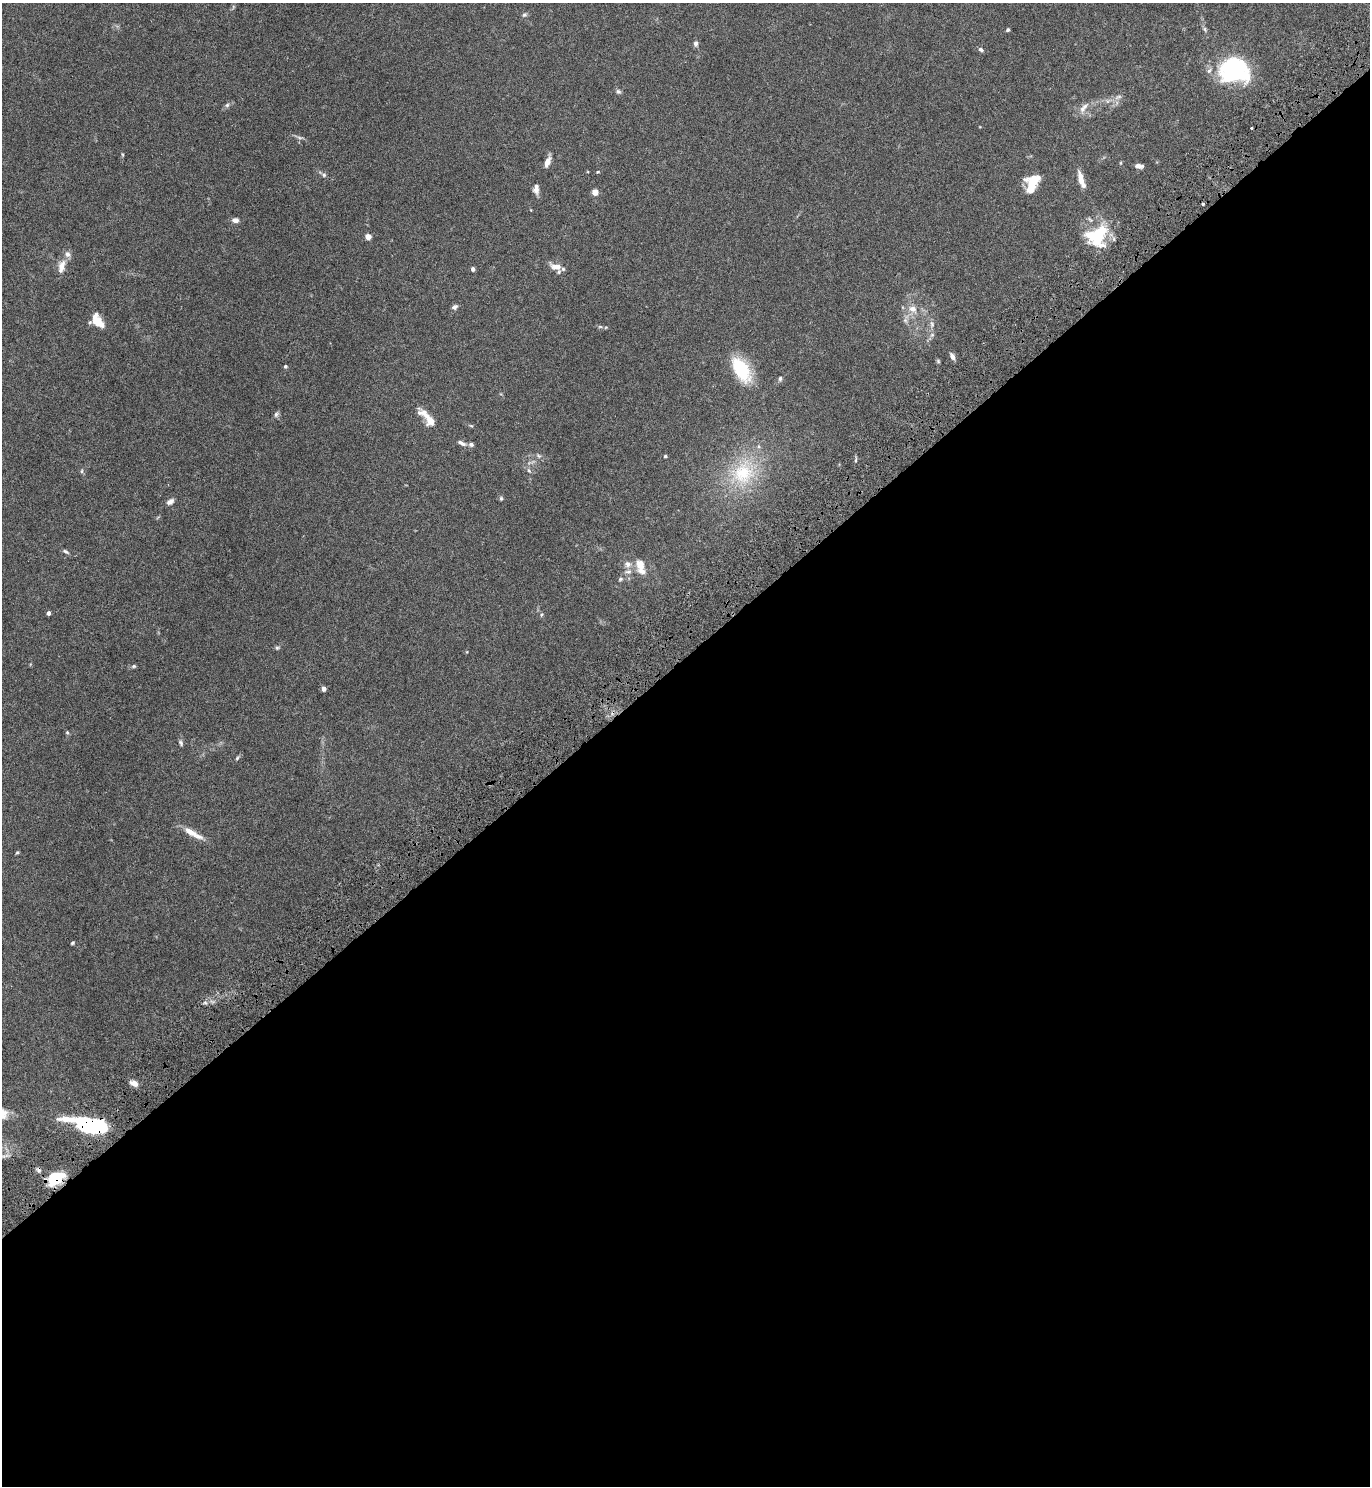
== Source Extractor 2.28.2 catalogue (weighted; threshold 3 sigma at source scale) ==
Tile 15 of 4 x 4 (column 3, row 4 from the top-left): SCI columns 2939-4306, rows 52-1535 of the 6071 x 6081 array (HDU 1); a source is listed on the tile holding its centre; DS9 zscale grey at full resolution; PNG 1372 x 1488 px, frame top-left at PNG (2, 3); no overlay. Shown black and unused: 56% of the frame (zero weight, under 4 of 7 exposures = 5% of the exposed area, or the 3 px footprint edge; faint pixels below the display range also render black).
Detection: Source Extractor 2.28.2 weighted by HDU 2 'WHT'; one run over the whole footprint, this tile lists its part. Background 0.0247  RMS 0.0024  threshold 0.00964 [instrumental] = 3 sigma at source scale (4.09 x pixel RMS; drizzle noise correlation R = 1.36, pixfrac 0.8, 0.05/0.05 arcsec/px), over >= 5 px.
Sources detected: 82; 1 inside a brighter object's white glare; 1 cosmic-ray / hot-pixel residue — not listed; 9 inside a brighter listed object's ellipse — not listed separately; the other 71 listed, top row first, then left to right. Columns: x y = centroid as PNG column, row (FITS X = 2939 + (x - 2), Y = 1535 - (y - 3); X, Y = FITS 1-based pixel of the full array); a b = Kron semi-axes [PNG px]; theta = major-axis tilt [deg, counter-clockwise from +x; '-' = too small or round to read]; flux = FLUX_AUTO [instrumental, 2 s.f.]
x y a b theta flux
524 15 8 5 18 0.4
1008 30 4 3 - 0.39
696 43 8 6 89 0.63
981 49 6 5 - 0.51
1232 71 30 20 -12 27
618 91 7 6 - 0.46
1118 97 11 5 18 0.82
227 105 6 6 - 0.44
1084 108 19 7 53 1.5
1251 128 3 3 - 0.41
299 138 9 4 -19 0.49
122 154 5 3 - 0.21
547 162 12 5 70 1.6
1139 166 9 5 -9 0.85
598 172 5 4 - 0.21
324 175 6 5 - 0.4
1081 180 18 6 -76 2.2
1031 183 19 12 43 4.8
536 189 11 6 89 1.2
595 192 4 4 - 3.6
235 220 7 6 - 1
1099 236 33 19 72 10
368 237 6 6 - 1.2
61 266 19 9 76 2.1
556 267 15 7 -15 2.1
473 269 5 4 - 0.53
454 307 7 5 32 0.66
913 309 13 10 -30 2.2
905 320 8 6 -72 0.65
98 322 14 9 -41 3.2
932 324 10 6 -89 0.82
600 327 6 4 -1 0.32
932 335 7 6 - 0.56
952 356 8 5 -63 0.95
938 361 5 5 - 0.27
285 366 4 4 - 0.36
741 369 31 16 -60 11
780 378 6 4 87 0.42
276 414 8 6 57 0.54
425 414 21 9 -31 2.3
471 426 6 4 -3 0.25
462 443 12 5 -24 0.84
539 456 8 5 -44 0.47
665 456 4 4 - 0.32
856 460 8 3 77 0.32
82 471 6 4 90 0.31
529 471 8 5 -62 0.5
743 473 34 29 55 15
501 498 6 5 - 0.31
170 502 9 6 30 0.95
66 551 9 5 -27 0.48
628 564 10 9 - 1.3
640 566 20 10 -75 3.3
620 579 7 5 28 0.41
49 613 4 3 - 0.77
541 615 5 3 - 0.25
277 648 7 5 16 0.35
134 666 6 5 - 0.35
324 689 4 4 - 1.2
67 732 6 4 -88 0.31
181 743 8 5 -60 0.45
237 758 6 4 48 0.32
193 833 28 7 -30 2.7
17 852 4 4 - 0.25
73 943 5 3 - 0.28
205 1003 6 4 18 0.41
134 1083 8 5 -24 1.5
2 1116 14 10 -2 2
91 1125 33 14 -12 18
39 1170 7 5 -59 0.55
56 1178 14 9 26 9.6
Overlapping masked pixels (flux is a lower limit): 3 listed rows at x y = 91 1125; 39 1170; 56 1178
Isophote crosses this tile's border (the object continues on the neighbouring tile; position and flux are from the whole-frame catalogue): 1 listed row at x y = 2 1116